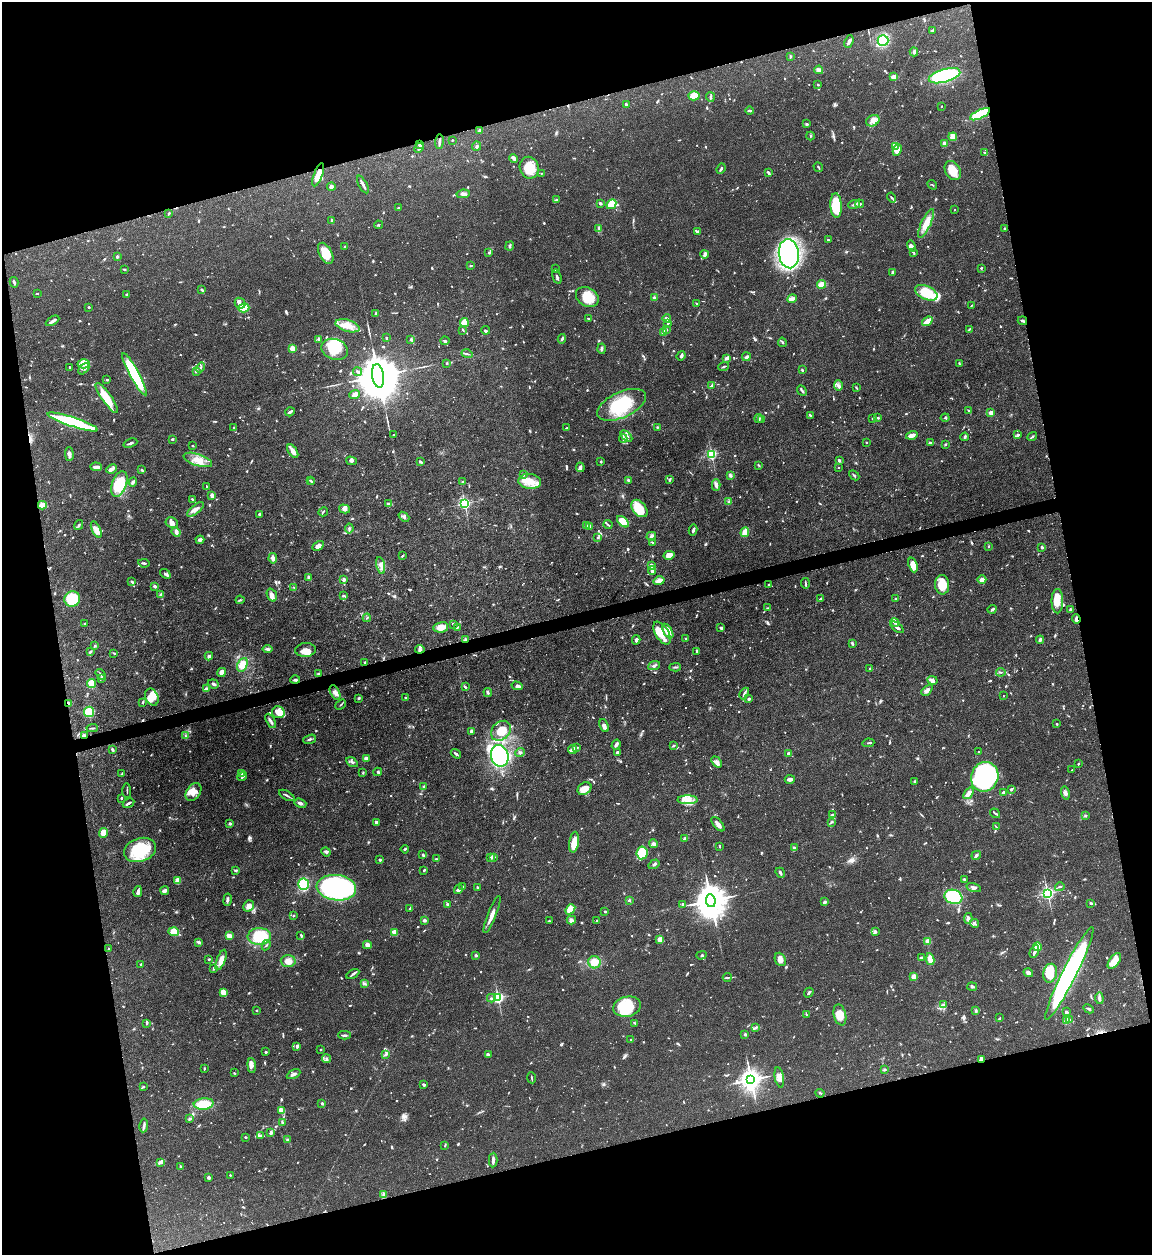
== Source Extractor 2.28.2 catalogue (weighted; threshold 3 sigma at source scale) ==
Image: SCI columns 257-4854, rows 1-5009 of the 4992 x 5009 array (HDU 1 of 3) = the unmasked area's bounding box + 8 px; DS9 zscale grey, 4 x 4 block average (1 PNG px = mean of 4 x 4 image px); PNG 1154 x 1257 px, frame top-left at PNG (2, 2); each listed source drawn as its Kron ellipse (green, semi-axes under 4 px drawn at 4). Shown black and unused: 29% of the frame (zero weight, under 4 of 7 exposures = <1% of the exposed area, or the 3 px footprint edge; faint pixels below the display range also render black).
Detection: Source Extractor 2.28.2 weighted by HDU 2 'WHT'. Background 0.0565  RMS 0.0027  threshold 0.0112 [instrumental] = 3 sigma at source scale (4.09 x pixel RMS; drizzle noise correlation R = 1.36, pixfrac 0.8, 0.05/0.05 arcsec/px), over >= 5 px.
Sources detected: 1359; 11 too faint to see at this stretch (4 x 4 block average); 6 inside a brighter object's white glare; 8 cosmic-ray / hot-pixel residue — neither listed nor drawn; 34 coinciding with a brighter row at this scale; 85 inside a brighter listed object's ellipse — not listed separately; of the other 1215, all 500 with FLUX_AUTO >= 1.4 (the completeness limit of this list) listed and drawn (715 fainter detections not listed), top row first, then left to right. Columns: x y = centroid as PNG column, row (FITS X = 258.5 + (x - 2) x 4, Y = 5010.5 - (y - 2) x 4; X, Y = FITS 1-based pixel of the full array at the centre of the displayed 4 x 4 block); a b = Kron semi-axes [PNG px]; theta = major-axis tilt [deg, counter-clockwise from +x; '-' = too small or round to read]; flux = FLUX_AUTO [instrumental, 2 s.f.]
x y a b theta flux
933 31 4 2 - 1.8
883 40 5 5 - 43
849 41 6 2 67 6.5
914 52 4 3 - 3.1
790 56 4 2 - 1.6
819 70 4 3 - 5.6
945 76 16 6 16 140
894 77 3 2 - 13
818 85 2 2 - 1.7
694 96 5 4 - 31
710 97 5 3 - 2.6
626 104 4 2 - 3.1
941 106 2 2 - 1.4
749 111 4 2 - 2.9
980 114 11 4 25 72
873 121 7 5 28 9.1
807 124 3 2 - 1.7
479 130 4 2 - 2.3
810 136 4 2 - 1.6
953 137 4 4 - 15
452 140 2 2 - 1.5
439 142 7 2 84 4.1
944 143 4 3 - 5
419 145 2 2 - 4.9
477 146 5 3 - 2.7
895 147 4 3 - 23
419 148 5 3 - 3.5
897 150 6 3 64 17
985 153 4 2 - 2.1
514 159 5 2 - 5.9
818 167 5 2 - 1.6
529 168 11 9 -71 32
721 169 5 2 - 2.6
953 171 10 7 -60 27
542 173 4 2 - 1.5
768 173 4 2 - 2.9
318 175 12 4 70 21
363 185 10 2 -62 6.6
932 185 5 2 - 1.5
331 186 4 3 - 4.1
463 194 6 4 9 5
891 198 5 2 - 1.8
557 200 3 2 - 1.5
600 203 3 2 - 3.1
611 204 5 4 - 29
854 204 6 2 19 4.2
859 204 4 3 - 3.7
836 205 12 5 -87 85
398 208 2 2 - 5.7
955 210 2 2 - 1.9
169 213 3 2 - 1.6
332 221 3 2 - 3.9
926 223 15 5 65 24
378 225 4 2 - 1.5
1004 228 2 2 - 2
599 229 3 2 - 1.8
698 232 3 3 - 5.9
828 240 2 2 - 1.6
510 246 5 2 - 2.8
912 246 6 4 -60 6.2
345 247 2 2 - 8.6
914 252 4 2 - 1.6
326 253 11 6 -62 32
489 253 3 2 - 1.8
705 254 4 2 - 8.9
789 254 15 10 -85 530
117 257 2 2 - 3.8
471 266 3 2 - 1.4
981 268 2 2 - 1.6
124 269 3 2 - 1.7
555 269 2 2 - 3.5
893 272 3 2 - 2.1
557 276 7 2 -74 3.1
14 282 5 2 - 2.9
821 284 5 3 - 15
202 290 4 2 - 2.4
37 293 2 2 - 1.5
926 293 12 6 -25 52
127 294 2 2 - 2.1
587 297 12 9 -30 32
654 298 3 3 - 3.5
792 299 4 3 - 5
240 303 6 5 - 6.7
697 304 3 2 - 1.5
972 305 4 2 - 1.5
89 307 2 2 - 2.7
244 308 5 3 - 45
376 313 4 2 - 1.7
588 318 2 2 - 1.5
667 319 4 2 - 5.5
53 321 7 2 31 6.5
927 321 5 2 - 35
1022 321 5 2 - 2.8
464 322 4 4 - 28
668 323 4 2 - 2
348 326 12 6 -17 19
969 329 4 2 - 2.2
463 330 3 2 - 1.7
486 330 4 2 - 1.9
666 330 4 2 - 3.3
663 332 4 3 - 13
386 338 4 2 - 1.7
319 339 3 2 - 6.7
411 339 4 2 - 2
562 339 5 2 - 2.8
445 341 4 2 - 2.2
782 342 5 2 - 2
292 348 2 2 - 22
334 349 14 10 -18 40
602 349 5 2 - 3.3
467 354 5 2 - 2.9
681 356 5 3 - 2.8
746 357 4 3 - 4.2
727 358 4 2 - 5.5
447 363 2 2 - 1.8
84 364 6 4 -2 7.3
959 364 4 2 - 1.7
724 367 5 2 - 2
70 368 3 2 - 1.9
200 368 5 2 - 2.7
84 369 6 3 44 4.2
802 370 3 2 - 2.2
196 372 2 2 - 2.9
358 372 4 2 - 4.5
134 374 24 4 -61 130
378 376 12 6 -82 14000
107 380 2 2 - 2.9
838 385 5 3 - 4.6
712 386 4 4 - 2.9
856 388 4 2 - 1.9
802 391 6 2 -47 3.2
355 395 5 4 - 8.8
107 398 18 5 -55 36
621 405 26 12 25 84
969 411 3 2 - 3.1
290 412 5 2 - 3.8
991 413 3 3 - 7.6
810 416 3 2 - 1.9
759 418 4 2 - 2.3
873 418 3 2 - 2.2
878 418 2 2 - 2.3
945 418 4 2 - 1.6
761 419 4 2 - 1.5
73 422 26 4 -18 150
658 427 4 2 - 1.9
234 428 3 2 - 1.7
567 428 3 2 - 1.6
393 435 4 2 - 1.5
912 435 6 3 15 13
1018 435 4 3 - 2.8
626 436 7 3 -43 6
964 437 4 2 - 2.3
1032 437 5 2 - 2
623 438 4 3 - 4
172 439 3 2 - 1.7
867 442 2 2 - 2.5
930 442 4 2 - 1.5
130 443 7 2 19 4.5
945 444 3 2 - 1.5
192 446 2 2 - 1.6
293 451 8 3 -57 11
69 454 7 4 -89 4.9
711 454 2 2 - 220
198 460 15 5 -19 19
351 461 5 3 - 4
839 461 4 2 - 2
420 462 3 2 - 3.7
601 462 2 2 - 2.2
759 465 4 2 - 1.7
96 467 6 2 -2 8.3
580 467 5 3 - 3.7
838 468 2 2 - 1.5
111 469 5 2 - 11
142 470 3 2 - 1.5
524 475 2 2 - 1.9
730 475 3 3 - 3.2
854 475 6 2 -43 2
310 480 2 2 - 2.5
628 480 4 3 - 2.2
669 480 3 3 - 2.4
530 481 11 7 -6 23
133 482 5 3 - 3.6
312 482 2 2 - 1.5
462 482 2 2 - 3
119 484 13 7 70 58
716 485 6 4 88 4.9
207 486 2 2 - 1.8
212 496 4 3 - 6.2
192 499 3 2 - 1.5
729 502 3 2 - 1.7
465 503 2 2 - 320
388 504 4 3 - 2.4
42 505 4 2 - 25
639 508 10 6 -51 40
345 509 6 4 -16 6.4
195 510 10 4 40 8.1
323 512 5 2 - 2.2
259 514 3 2 - 2.9
404 517 6 3 -40 3.9
623 522 7 4 -42 39
172 523 6 5 - 6.9
79 525 5 2 - 2.6
608 525 4 2 - 2.2
586 526 2 2 - 10
590 526 2 2 - 16
349 528 5 2 - 3.1
96 530 9 4 -64 12
693 530 5 2 - 3.7
176 532 5 3 - 5.8
745 532 5 3 - 20
651 536 5 3 - 3.4
598 537 2 2 - 1.9
200 540 4 3 - 3.2
652 542 3 2 - 1.7
318 546 6 4 29 7.4
988 546 2 2 - 1.9
1042 547 2 2 - 7.9
669 555 5 3 - 22
402 556 3 2 - 2.3
273 558 5 4 - 6.1
144 563 5 2 - 2.6
381 565 8 3 -77 6.4
652 565 3 2 - 7
913 565 7 4 -72 19
652 571 4 3 - 5.3
165 574 5 2 - 2.7
309 578 4 2 - 6.3
344 580 2 2 - 21
982 580 4 2 - 11
659 581 5 3 - 13
132 582 3 3 - 2.1
805 583 5 2 - 2
769 584 2 2 - 1.4
942 585 10 7 -85 31
155 586 4 2 - 3.7
294 588 3 2 - 1.6
161 595 2 2 - 5.8
272 595 7 5 -68 7.7
343 596 4 2 - 1.6
895 598 2 2 - 1.5
72 599 8 7 - 66
820 599 4 2 - 3
240 600 4 2 - 2.1
1057 601 12 6 90 16
768 608 4 2 - 1.5
992 609 4 2 - 2.7
1070 610 3 3 - 4
367 618 4 2 - 1.6
1076 619 4 2 - 6.9
895 622 4 3 - 4.6
85 623 2 2 - 2.1
453 624 4 2 - 2.4
441 627 7 5 10 19
897 627 7 2 -40 6.5
457 628 4 2 - 1.4
721 628 3 2 - 3.2
668 631 8 3 -59 27
662 633 13 6 -58 19
686 638 3 2 - 1.6
465 639 3 2 - 2.2
636 640 4 3 - 4.2
1040 640 4 3 - 4.5
852 643 4 3 - 2.3
95 646 4 2 - 1.9
268 649 5 3 - 4.2
420 649 4 3 - 3.5
305 650 10 7 6 16
90 651 4 2 - 2.4
697 651 3 2 - 2.4
114 653 3 2 - 1.8
209 656 4 4 - 3.5
365 663 3 2 - 1.8
242 665 7 4 63 29
654 666 6 3 20 3.4
675 667 6 2 2 2.1
870 669 3 2 - 1.8
222 672 5 4 - 10
1001 672 5 2 - 1.6
100 674 6 2 -54 2.2
318 674 3 2 - 2.8
101 678 3 2 - 5.2
295 680 5 3 - 3.2
933 680 5 3 - 5.2
91 683 4 4 - 18
213 684 5 2 - 4.7
517 686 5 4 - 6.1
465 687 4 2 - 2.5
206 689 3 2 - 6.4
927 690 6 3 45 6.3
488 692 4 3 - 2.5
335 693 8 4 -63 6.7
744 693 6 2 63 4.5
1003 696 2 2 - 1.7
152 697 9 6 -66 18
405 697 2 2 - 3.9
359 698 4 2 - 1.9
749 699 2 2 - 3.7
143 702 3 2 - 2.3
68 703 4 2 - 2
341 704 6 2 41 1.5
89 712 5 5 - 58
278 712 6 6 - 19
271 721 8 3 -61 4.9
1057 724 2 2 - 2.1
604 726 7 3 -66 7.7
92 728 6 2 6 2
471 731 3 3 - 3.3
501 731 11 8 43 28
84 735 2 2 - 4
185 735 3 2 - 1.5
310 739 6 2 19 3.4
868 743 6 2 8 2
616 745 5 2 - 5.5
674 746 4 2 - 1.8
577 747 4 2 - 1.7
573 749 4 3 - 3.2
112 750 3 2 - 4.3
617 752 2 2 - 8.1
979 752 2 2 - 4.7
520 753 5 3 - 2.9
456 754 6 2 -37 3.2
788 754 3 2 - 8.3
500 756 11 8 -75 190
366 758 4 3 - 5.5
352 762 6 3 -32 3.4
716 762 6 3 -51 4.9
1078 764 2 2 - 2.1
1072 770 2 2 - 1.4
378 772 4 2 - 2.6
122 773 3 2 - 1.9
241 773 4 2 - 2
363 773 3 2 - 1.6
242 777 5 3 - 3.1
985 777 15 13 69 360
790 779 5 3 - 6.3
914 781 2 2 - 3.2
424 786 3 3 - 2.3
584 789 7 6 - 16
1011 789 3 2 - 1.8
127 791 7 2 -89 1.6
193 792 10 7 53 16
1003 792 2 2 - 3
969 793 6 3 52 11
1065 793 6 4 -76 5.3
287 795 8 2 -30 3.3
121 798 2 2 - 2.6
687 800 10 4 0 13
128 803 6 2 31 3.8
300 803 6 3 -20 4.3
995 813 5 2 - 2.1
833 815 3 3 - 1.8
1085 815 3 2 - 1.7
376 822 2 2 - 4.8
831 822 3 2 - 1.9
230 824 2 2 - 13
718 824 9 3 -50 9.9
996 827 4 2 - 1.4
103 833 5 4 - 18
685 839 4 3 - 5.9
574 842 10 5 83 26
654 844 4 3 - 4.7
719 846 3 2 - 1.7
794 848 2 2 - 3.8
405 849 4 2 - 1.8
140 850 16 11 18 82
326 852 5 3 - 3.8
642 853 6 5 - 48
422 854 3 2 - 2.5
976 855 5 3 - 2.8
494 857 4 2 - 2.4
490 858 4 3 - 2.2
436 859 4 2 - 1.5
380 860 2 2 - 4.2
654 864 6 3 32 3.2
424 870 2 2 - 2.4
236 871 4 2 - 1.7
780 873 5 3 - 2.5
964 879 3 3 - 2.6
178 881 3 3 - 18
304 884 6 5 - 74
463 887 2 2 - 1.8
477 887 2 2 - 3.2
1060 887 5 2 - 2.3
336 888 20 12 -7 470
974 888 7 4 -15 5.7
458 889 5 3 - 5.3
165 891 4 3 - 6.5
138 892 5 3 - 6.7
1048 893 2 2 - 450
953 897 9 7 -17 70
228 900 6 3 81 3.7
629 900 3 2 - 2.4
711 901 6 5 - 4800
824 902 2 2 - 5.1
1091 903 4 2 - 2.7
682 904 3 2 - 1.7
447 905 3 2 - 3.7
249 906 6 5 - 11
410 908 3 2 - 2
570 909 5 4 - 21
605 911 2 2 - 6.2
492 914 20 3 68 15
293 916 2 2 - 1.6
968 918 5 3 - 4.8
424 920 2 2 - 5.1
571 920 5 3 - 3.8
549 921 3 2 - 1.5
597 921 3 2 - 1.7
974 923 5 2 - 2.3
174 932 5 4 - 24
394 932 4 3 - 10
875 932 4 3 - 3.5
301 935 4 2 - 2.2
229 936 4 3 - 9.6
259 936 12 8 1 55
660 939 4 4 - 14
928 941 3 3 - 20
199 942 4 2 - 4.3
266 945 5 2 - 1.6
367 945 4 4 - 7.9
1037 947 4 4 - 13
109 949 2 2 - 2.2
1034 952 7 2 67 8.3
476 955 3 2 - 3.2
701 955 5 3 - 2.1
921 958 3 2 - 2.5
209 959 2 2 - 3.2
780 959 7 5 -67 12
930 959 6 3 -82 14
221 960 11 4 70 12
288 961 7 6 - 13
1114 961 9 5 54 24
594 962 6 6 - 20
141 964 2 2 - 2.1
213 968 3 2 - 2
1028 973 5 4 - 5.7
1050 973 9 7 77 36
1069 973 51 7 63 370
353 974 7 2 29 3
727 977 4 2 - 2.1
914 977 3 2 - 15
365 984 4 2 - 2
972 986 5 2 - 3.1
223 992 4 3 - 20
809 993 5 2 - 3.4
491 998 4 2 - 2.2
498 998 2 2 - 340
1099 998 6 2 -85 5.3
944 1005 3 2 - 1.9
627 1007 14 10 11 70
1088 1009 5 2 - 2.3
256 1010 2 2 - 1.5
976 1011 4 2 - 2
1066 1012 3 2 - 3.9
806 1014 4 2 - 1.7
840 1015 10 6 -76 23
1000 1018 3 2 - 1.5
1069 1019 3 3 - 2.1
1066 1021 2 2 - 18
147 1023 2 2 - 2.2
635 1023 2 2 - 1.4
755 1028 3 2 - 1.6
745 1034 2 2 - 4.3
344 1035 6 2 0 3.7
631 1040 2 2 - 1.6
297 1046 3 2 - 3.7
321 1050 2 2 - 1.4
266 1052 2 2 - 4.5
386 1054 4 2 - 2.1
488 1055 3 2 - 5
327 1059 4 2 - 2.6
981 1059 4 3 - 3.6
252 1066 7 3 -86 5
204 1069 4 2 - 1.5
885 1070 3 2 - 1.7
234 1073 2 2 - 1.5
293 1074 7 2 26 6.5
779 1077 10 4 -80 9.7
532 1078 5 2 - 1.6
751 1080 4 3 - 1600
424 1085 4 3 - 2.4
143 1086 3 2 - 1.6
820 1093 4 2 - 1.8
322 1103 2 2 - 2.7
204 1104 10 5 5 43
282 1110 4 2 - 20
190 1119 4 2 - 2.2
282 1122 3 2 - 2.1
144 1125 7 3 82 4.1
271 1132 4 3 - 3.7
261 1136 3 2 - 1.7
246 1137 3 2 - 1.7
287 1140 3 2 - 2.5
445 1145 3 2 - 1.5
493 1160 7 2 87 6.6
161 1163 3 3 - 2.6
181 1166 3 2 - 1.7
230 1175 2 2 - 4.6
209 1177 3 2 - 4.7
383 1194 3 2 - 2.3
Overlapping masked pixels (flux is a lower limit): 9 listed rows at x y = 980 114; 318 175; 1022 321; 42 505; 1076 619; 465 639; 68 703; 84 735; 981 1059
Diffuse or blended objects may show on this block-average render without a row.